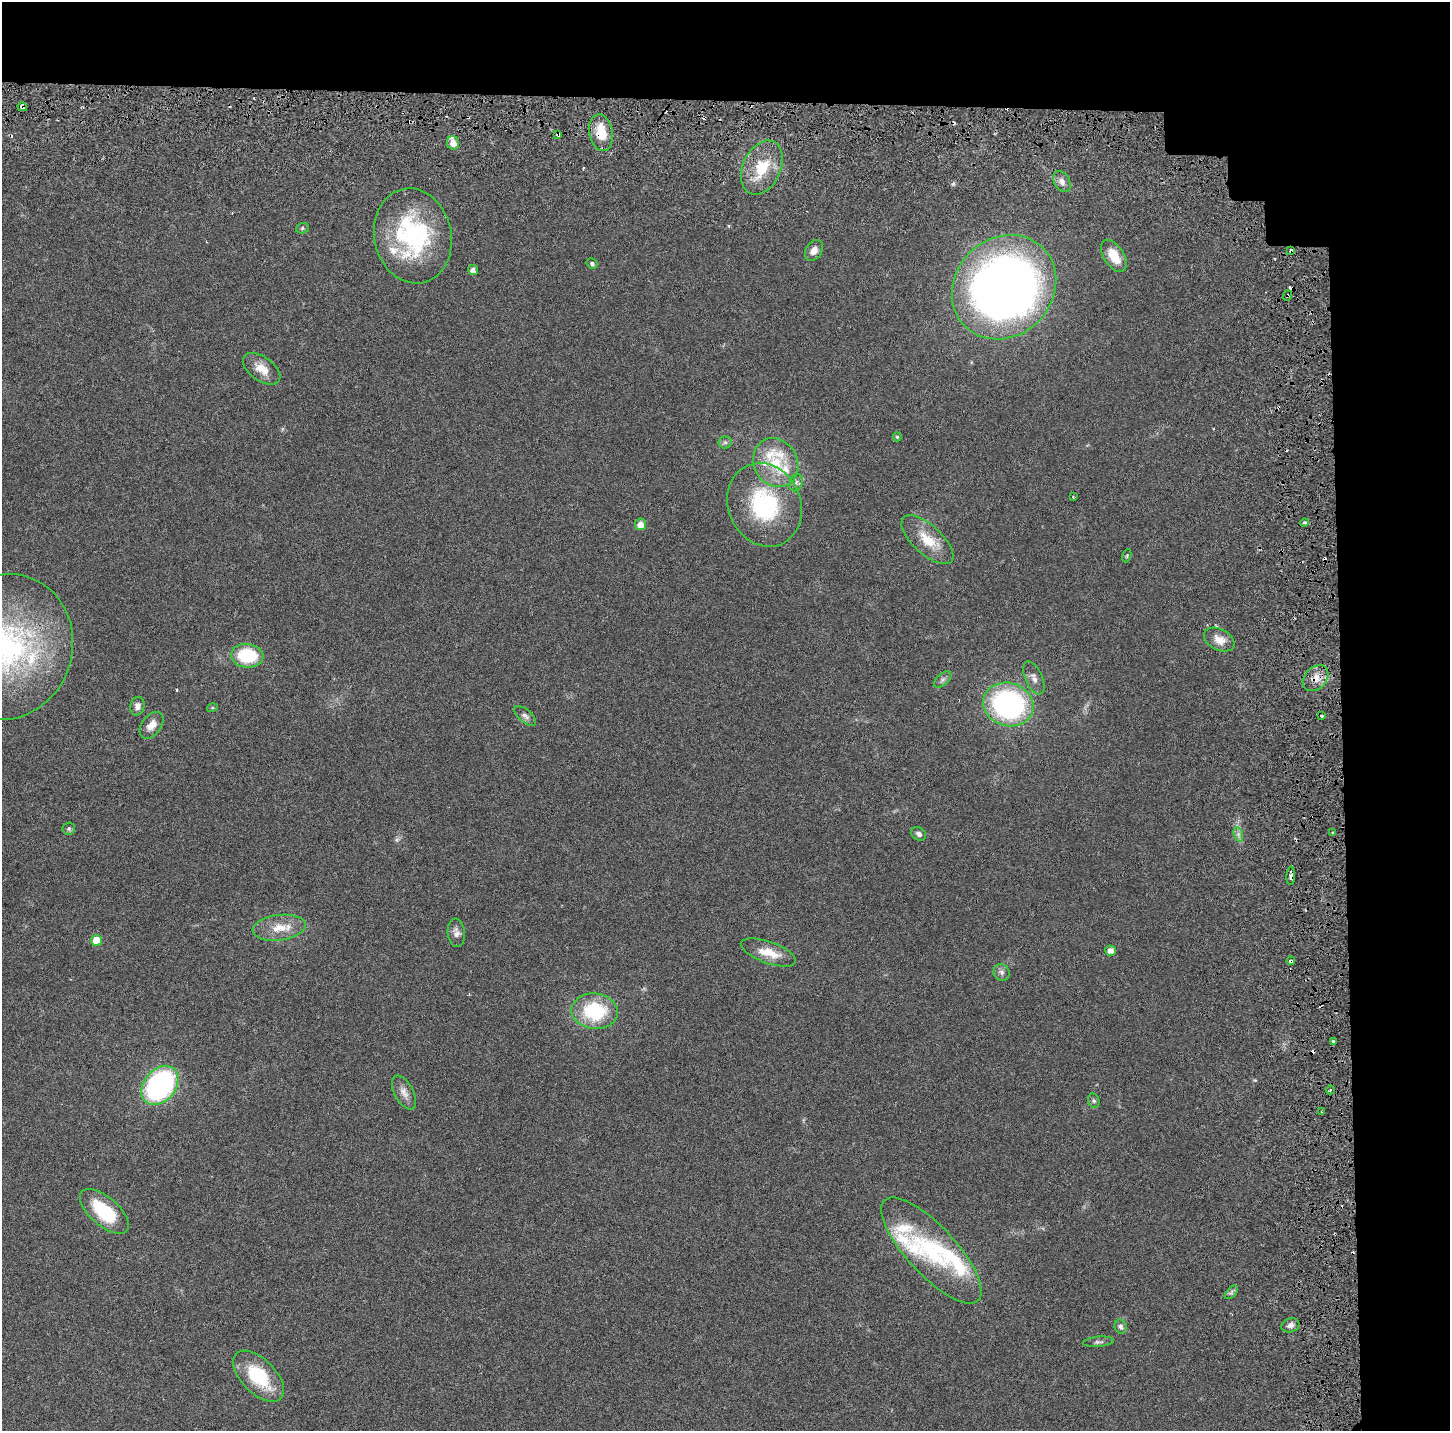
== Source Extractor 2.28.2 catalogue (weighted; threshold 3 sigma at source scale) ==
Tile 3 of 3 x 3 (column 3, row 1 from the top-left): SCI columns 3111-4558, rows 2946-4374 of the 4778 x 4489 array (HDU 1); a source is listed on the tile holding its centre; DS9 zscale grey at full resolution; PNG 1452 x 1433 px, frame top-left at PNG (2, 2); each listed source drawn as its Kron ellipse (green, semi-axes under 4 px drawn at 4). Shown black and unused: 15% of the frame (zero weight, under 3 of 6 exposures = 9% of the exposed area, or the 3 px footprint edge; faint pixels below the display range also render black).
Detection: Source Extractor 2.28.2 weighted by HDU 2 'WHT'; one run over the whole footprint, this tile lists its part. Background 0.0271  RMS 0.0022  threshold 0.00913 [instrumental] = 3 sigma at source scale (4.09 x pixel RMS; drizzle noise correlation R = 1.36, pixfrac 0.8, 0.0396/0.0396 arcsec/px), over >= 5 px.
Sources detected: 84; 9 cosmic-ray / hot-pixel residue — neither listed nor drawn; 11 inside a brighter listed object's ellipse — not listed separately; the other 64 listed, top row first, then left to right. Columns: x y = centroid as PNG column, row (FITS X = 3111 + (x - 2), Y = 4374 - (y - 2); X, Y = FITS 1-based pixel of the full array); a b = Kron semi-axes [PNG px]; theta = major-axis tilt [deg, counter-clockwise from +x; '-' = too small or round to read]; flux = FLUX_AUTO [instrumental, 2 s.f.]
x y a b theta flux
22 107 5 4 - 0.53
601 133 18 11 -80 5.6
558 134 3 3 - 0.45
453 143 7 6 - 1.8
762 168 28 19 65 7.8
1062 182 11 7 -61 1.3
302 228 6 5 - 0.35
413 236 48 38 -77 29
814 250 11 8 56 1.5
1291 251 4 3 - 0.57
1114 256 18 10 -57 4.2
592 264 6 5 - 0.45
473 270 5 5 - 0.92
1004 287 55 48 45 160
1287 296 5 2 - 0.25
262 369 21 12 -36 3.1
897 437 4 4 - 0.32
725 442 6 6 - 0.5
776 463 25 22 -61 7.9
796 483 9 6 74 0.64
1073 497 2 2 - 0.15
764 505 43 36 -67 23
1304 522 4 4 - 0.41
641 524 5 5 - 1.6
927 540 32 14 -42 5.4
1127 556 7 4 70 0.27
1219 640 16 10 -27 2.4
5 647 73 67 72 58
247 656 16 12 -5 11
1034 678 18 8 -66 1.5
1316 678 15 11 46 2.4
943 680 10 5 41 0.64
1008 704 25 21 -17 44
137 706 9 7 79 1.1
212 708 5 3 - 0.25
525 716 13 6 -40 0.91
1322 716 3 3 - 0.27
151 725 15 9 53 2.2
69 829 6 6 - 0.45
1333 833 3 2 - 0.28
919 834 8 6 -32 0.73
1238 834 7 4 -72 0.63
1291 876 9 3 87 0.93
279 928 26 12 7 4.3
456 933 14 8 -84 1.2
97 941 5 5 - 4.2
1111 951 5 5 - 1.5
768 952 29 10 -20 4
1291 961 4 3 - 0.54
1002 972 8 7 - 0.76
595 1011 23 17 -7 15
1333 1042 3 3 - 0.41
160 1085 22 15 50 44
1330 1090 4 3 - 0.26
404 1092 18 9 -62 1.7
1094 1101 7 5 -74 0.43
1321 1111 3 2 - 0.22
104 1211 30 14 -41 11
931 1250 68 24 -47 19
1231 1292 8 5 45 0.5
1290 1325 9 7 21 0.94
1121 1326 7 6 - 0.65
1098 1342 15 5 5 0.69
259 1376 32 17 -45 12
Overlapping masked pixels (flux is a lower limit): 8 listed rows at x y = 22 107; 601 133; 558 134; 1291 251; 1287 296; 1316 678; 1291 876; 1291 961
Isophote crosses this tile's border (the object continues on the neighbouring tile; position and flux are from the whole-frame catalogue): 1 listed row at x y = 5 647